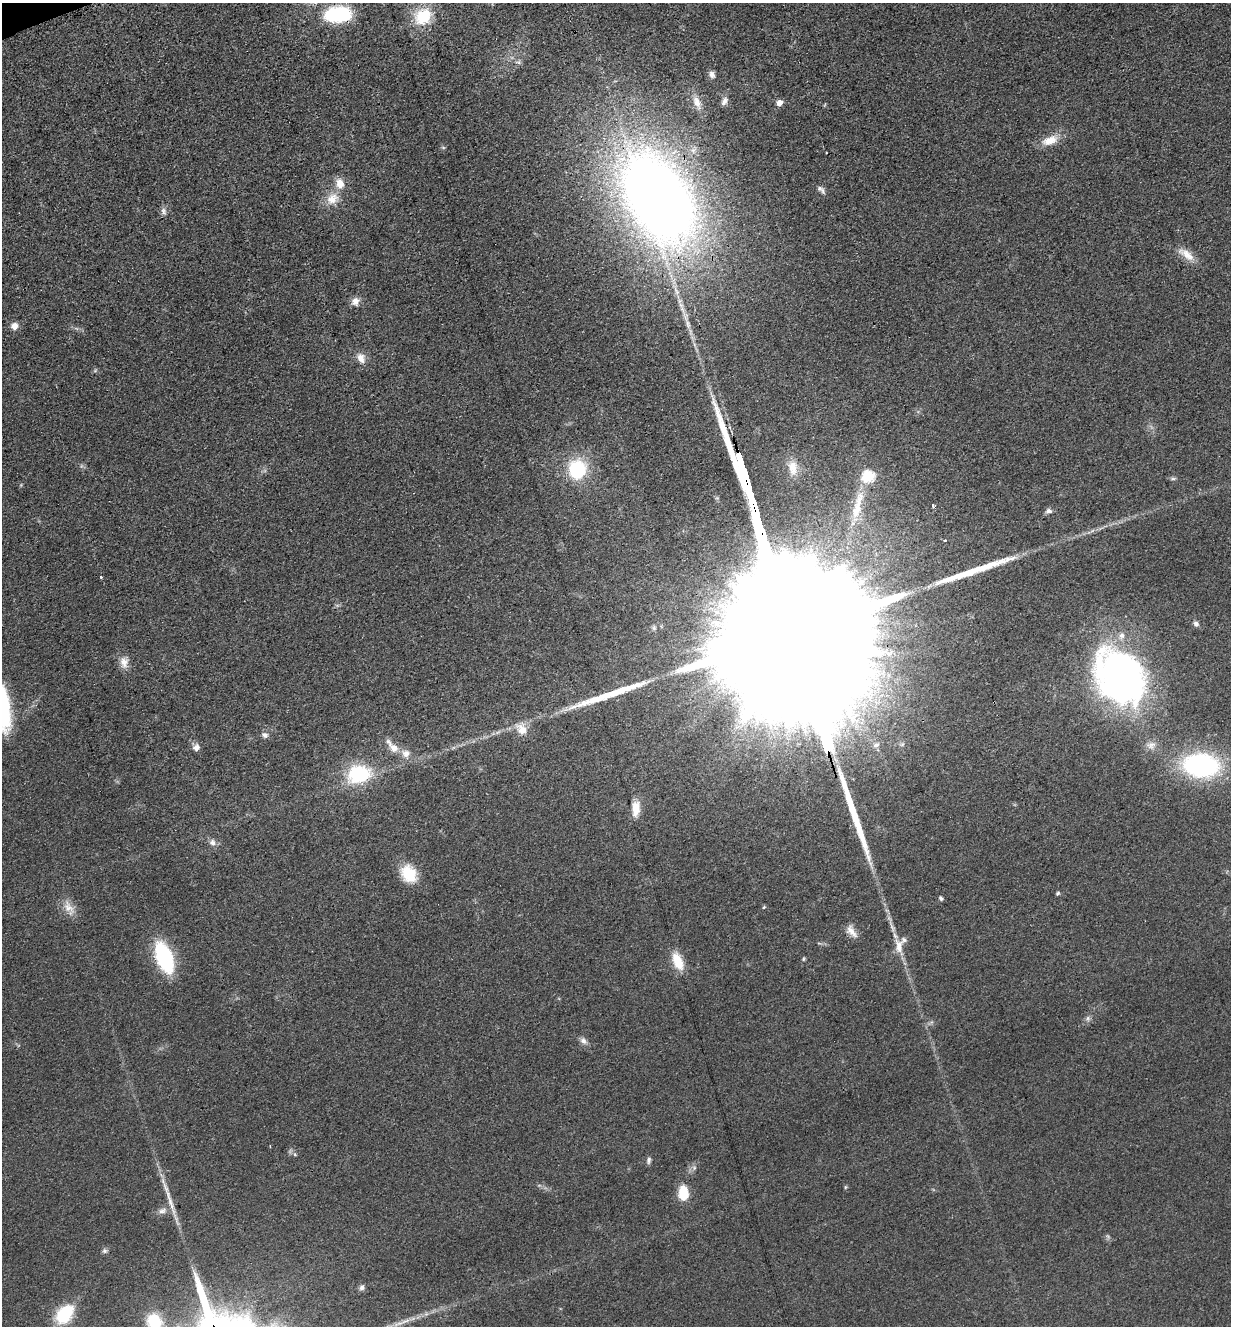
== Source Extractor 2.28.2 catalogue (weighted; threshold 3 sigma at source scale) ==
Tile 11 of 4 x 4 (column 3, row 3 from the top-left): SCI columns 2764-3992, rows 1421-2744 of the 5402 x 5487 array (HDU 1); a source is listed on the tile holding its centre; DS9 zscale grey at full resolution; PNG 1233 x 1328 px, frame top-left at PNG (2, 3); no overlay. Shown black and unused: <1% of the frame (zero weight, under 3 of 4 exposures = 7% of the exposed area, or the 3 px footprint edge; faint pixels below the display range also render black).
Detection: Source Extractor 2.28.2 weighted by HDU 2 'WHT'; one run over the whole footprint, this tile lists its part. Background 0.0607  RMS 0.0072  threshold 0.0322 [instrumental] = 3 sigma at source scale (4.5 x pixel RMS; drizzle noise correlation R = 1.50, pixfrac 1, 0.05/0.05 arcsec/px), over >= 5 px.
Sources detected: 77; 3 inside a brighter object's white glare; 4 long thin detections or spike segments (spike, bleed or trail) — not listed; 4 inside a brighter listed object's ellipse — not listed separately; the other 66 listed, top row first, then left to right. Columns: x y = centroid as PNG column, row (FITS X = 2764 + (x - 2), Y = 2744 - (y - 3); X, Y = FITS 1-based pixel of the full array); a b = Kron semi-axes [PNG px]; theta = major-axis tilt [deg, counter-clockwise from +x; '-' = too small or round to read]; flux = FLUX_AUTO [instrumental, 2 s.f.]
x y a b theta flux
338 14 26 15 4 61
423 16 23 20 35 27
518 62 9 5 -1 1.9
712 75 10 8 -63 3.5
724 101 12 7 60 4
697 102 20 10 -66 9
779 103 6 5 - 4.9
604 138 4 4 - 0.8
1050 140 24 12 20 11
443 148 6 4 -1 0.96
821 190 14 6 -43 2.7
658 198 78 47 -61 940
332 199 18 14 36 11
163 211 10 8 -87 2.8
1186 254 26 10 -36 9.7
355 301 11 9 55 4.9
14 326 9 8 - 4.6
361 358 13 10 -65 6.1
793 468 19 11 -81 8.5
577 469 12 11 - 63
868 476 6 6 - 72
1173 479 8 4 7 1.3
933 505 4 3 - 1.9
858 506 48 11 76 28
1048 511 8 7 - 2.6
945 541 3 2 - 1.7
101 577 3 3 - 2
716 623 17 7 -40 7
1196 624 8 7 - 2.4
654 628 8 6 -78 1.7
792 631 164 27 -73 170000
124 662 16 10 -83 6.7
1120 677 60 45 -54 290
994 702 2 2 - 0.59
522 729 17 12 -58 9.2
265 735 9 7 -29 2.7
876 745 10 8 34 3.6
1151 745 14 11 11 5.7
196 747 9 8 - 3.9
393 747 23 9 -49 9.4
1201 765 26 17 -4 150
359 774 25 18 8 51
636 809 18 9 84 10
212 843 8 8 - 3.4
409 874 21 17 -57 20
1058 893 5 4 - 1.2
941 898 5 4 - 1.8
764 907 5 4 - 1.1
69 908 24 11 -61 8.9
851 931 18 9 -53 6.4
899 946 23 12 -85 11
164 957 24 12 -69 88
803 959 5 4 - 0.96
678 961 22 11 -69 15
1088 1018 7 4 71 1.7
583 1041 11 8 -43 3.3
295 1154 6 4 -2 1
649 1160 9 5 76 1.9
845 1187 6 4 88 0.86
683 1193 14 9 -89 20
162 1211 13 7 21 4.2
104 1251 7 7 - 1.8
362 1287 8 6 65 2.2
63 1316 15 13 -28 29
154 1321 20 18 -49 22
405 1321 18 4 18 5
Overlapping masked pixels (flux is a lower limit): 4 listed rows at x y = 338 14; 658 198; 792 631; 994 702
Isophote crosses this tile's border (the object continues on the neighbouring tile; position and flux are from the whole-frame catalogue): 1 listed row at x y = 154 1321